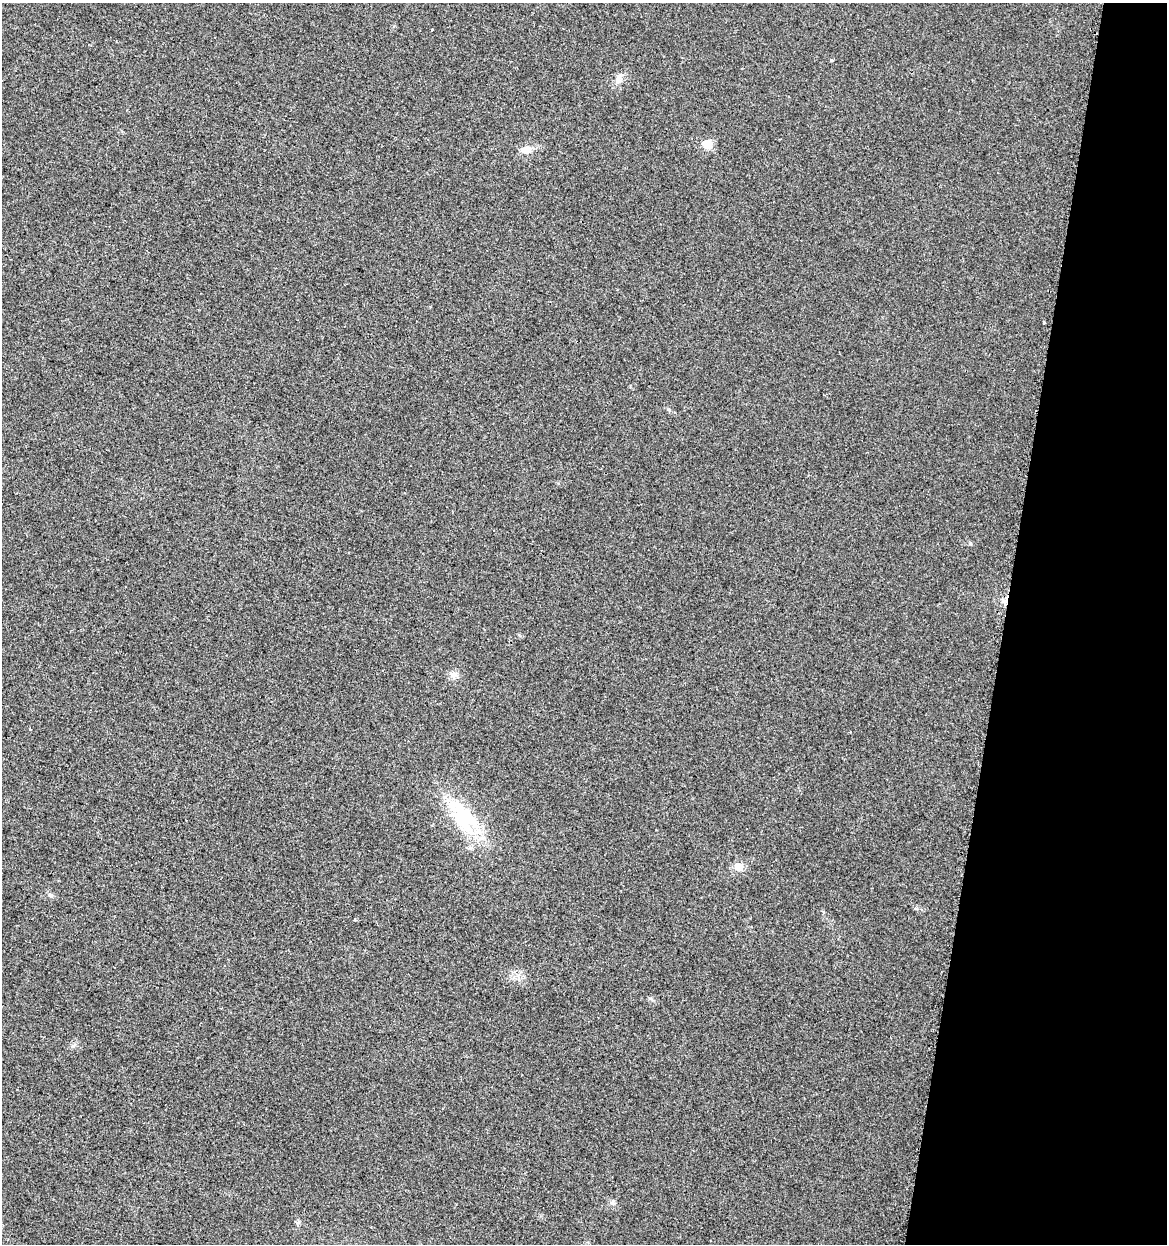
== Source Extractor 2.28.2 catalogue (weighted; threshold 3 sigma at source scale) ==
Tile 8 of 4 x 4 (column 4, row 2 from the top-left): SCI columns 3792-4956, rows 2492-3733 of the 5195 x 5001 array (HDU 1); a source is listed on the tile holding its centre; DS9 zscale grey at full resolution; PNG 1169 x 1246 px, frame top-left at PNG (2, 3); no overlay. Shown black and unused: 14% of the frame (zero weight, under 2 of 3 exposures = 2% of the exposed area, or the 3 px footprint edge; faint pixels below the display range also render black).
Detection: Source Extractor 2.28.2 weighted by HDU 2 'WHT'; one run over the whole footprint, this tile lists its part. Background 0.0194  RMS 0.0063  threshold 0.0285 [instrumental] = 3 sigma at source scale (4.5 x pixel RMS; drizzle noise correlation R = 1.50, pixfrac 1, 0.0396/0.0396 arcsec/px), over >= 5 px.
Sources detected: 14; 1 inside a brighter object's white glare — not listed; the other 13 listed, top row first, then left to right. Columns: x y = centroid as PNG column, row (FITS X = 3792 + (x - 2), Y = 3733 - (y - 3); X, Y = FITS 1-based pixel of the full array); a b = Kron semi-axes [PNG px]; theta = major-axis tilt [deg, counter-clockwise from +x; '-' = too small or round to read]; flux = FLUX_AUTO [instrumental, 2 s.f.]
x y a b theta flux
432 30 3 3 - 1.7
831 60 3 3 - 1.1
618 80 9 6 -75 2.6
707 144 6 5 - 22
526 150 14 9 3 5.6
1044 322 3 3 - 1
1004 601 8 5 -25 2
454 675 11 9 -22 3.3
468 818 64 15 -46 37
738 867 10 10 - 5.1
50 895 6 5 - 1.3
355 919 3 3 - 1.1
613 1202 8 4 -90 1.2
Overlapping masked pixels (flux is a lower limit): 1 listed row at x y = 1004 601
Unlisted compact peaks at least as high as the median listed source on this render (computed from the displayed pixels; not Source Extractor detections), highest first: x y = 970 544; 668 409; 73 1046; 519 635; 916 908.